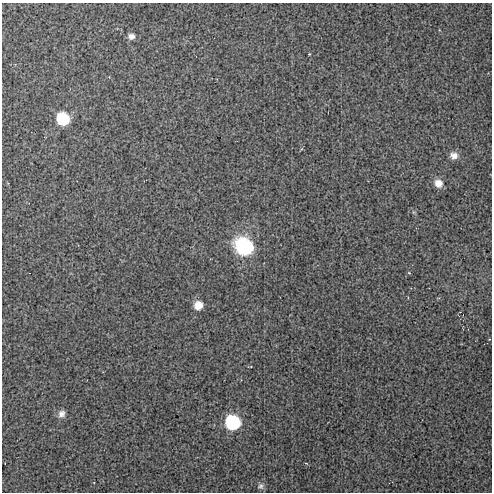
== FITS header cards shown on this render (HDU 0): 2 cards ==
NAXIS1  =                  490 / Axis length
NAXIS2  =                  490 / Axis length

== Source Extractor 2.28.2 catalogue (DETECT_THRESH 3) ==
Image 490 x 490 px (HDU 0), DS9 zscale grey, 1 PNG px = 1 image px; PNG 494 x 494 px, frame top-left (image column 1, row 490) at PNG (2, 3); no overlay
Background 14.6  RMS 1.3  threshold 3.8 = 3 sigma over >= 5 px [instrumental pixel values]
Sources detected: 14; all 14 listed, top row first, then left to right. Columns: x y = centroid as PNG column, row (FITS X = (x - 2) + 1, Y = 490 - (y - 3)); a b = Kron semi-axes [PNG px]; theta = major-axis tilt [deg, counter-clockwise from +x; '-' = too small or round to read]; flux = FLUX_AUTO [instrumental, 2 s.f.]
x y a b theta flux
131 36 8 8 - 380
309 54 3 3 - 78
63 119 10 9 - 4300
454 156 11 9 -12 530
8 183 3 3 - 53
438 183 10 9 - 690
244 246 24 20 -31 4900
409 273 4 3 - 84
198 305 10 9 - 910
251 367 3 2 - 73
61 414 9 9 - 430
233 422 10 9 - 9400
306 463 5 3 - 77
260 486 8 8 - 280